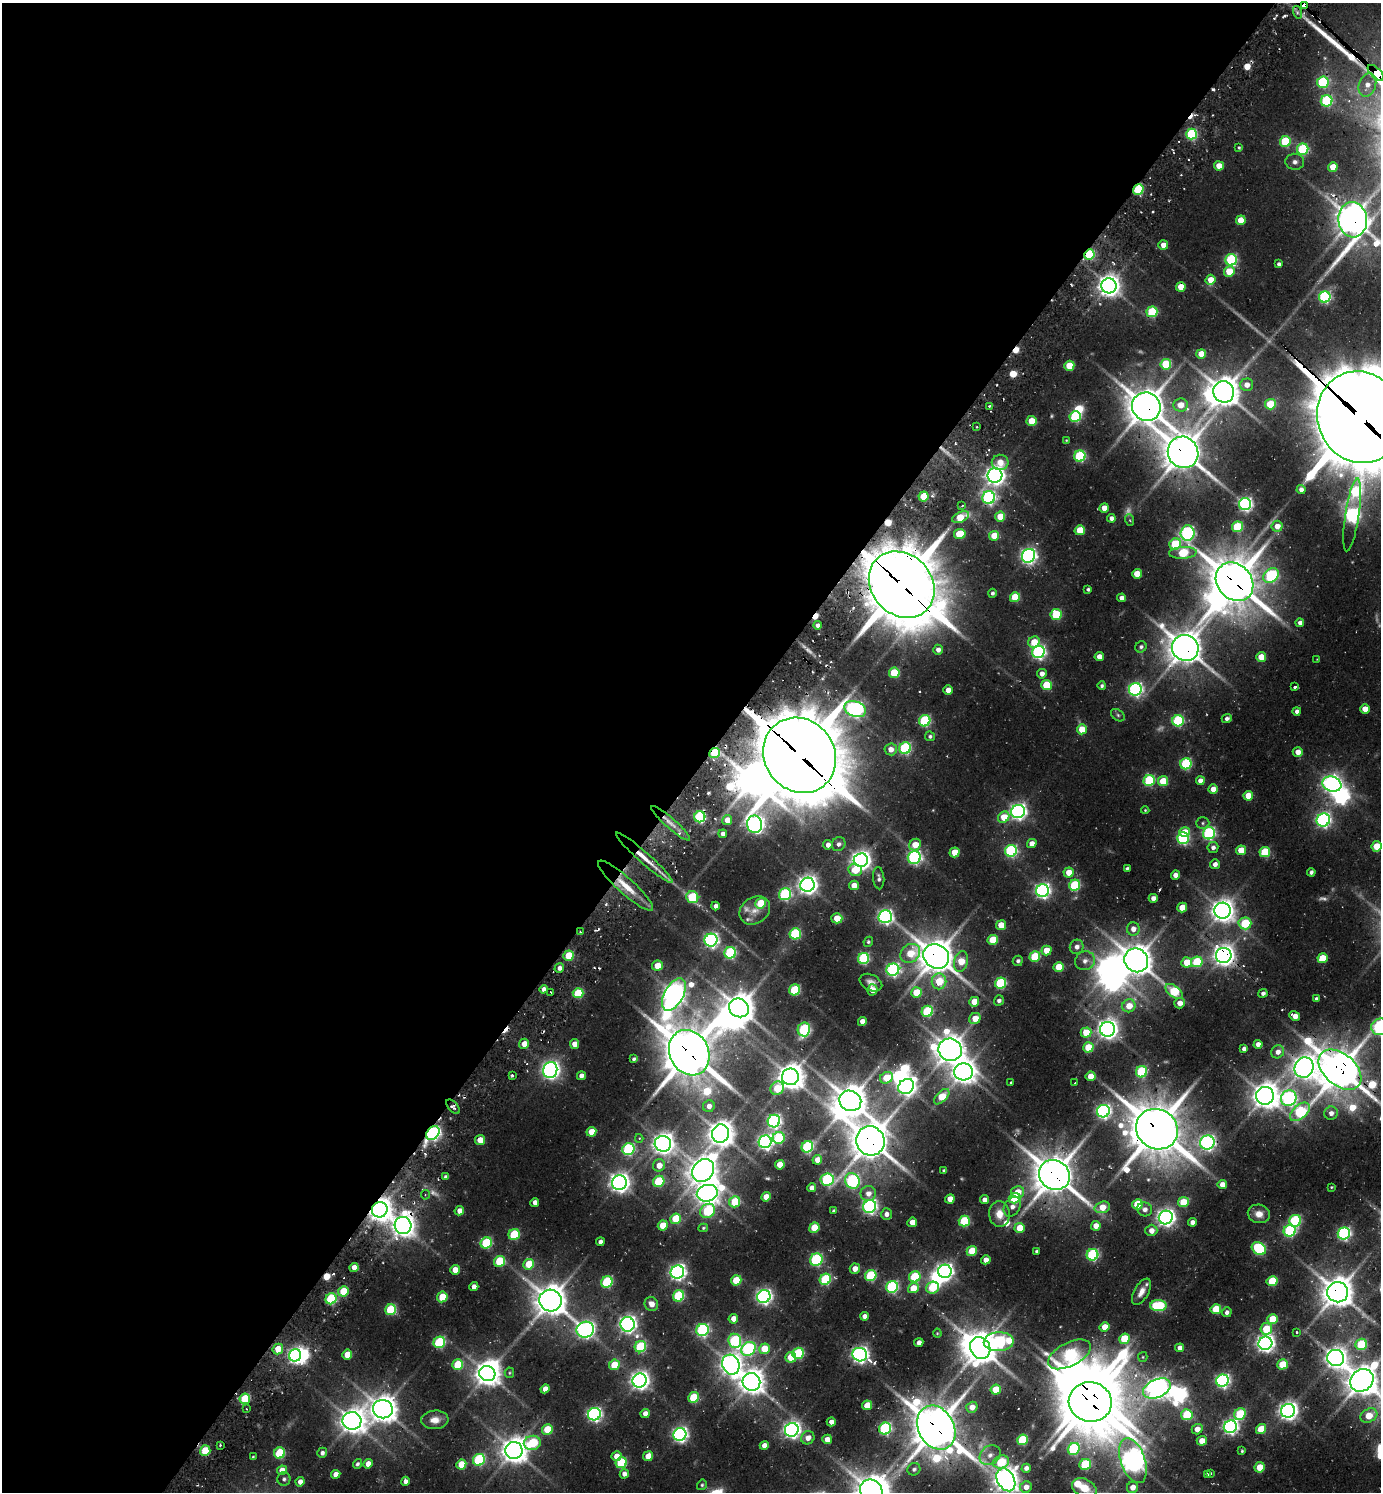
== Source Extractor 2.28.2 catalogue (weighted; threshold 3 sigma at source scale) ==
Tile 5 of 4 x 4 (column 1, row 2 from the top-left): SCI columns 298-1676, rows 3011-4500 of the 5998 x 5989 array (HDU 1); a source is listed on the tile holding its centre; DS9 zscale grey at full resolution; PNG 1383 x 1494 px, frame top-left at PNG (2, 3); each listed source drawn as its Kron ellipse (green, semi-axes under 4 px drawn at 4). Shown black and unused: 52% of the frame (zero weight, under 2 of 3 exposures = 3% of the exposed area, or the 3 px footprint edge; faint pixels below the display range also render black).
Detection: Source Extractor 2.28.2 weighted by HDU 2 'WHT'; one run over the whole footprint, this tile lists its part. Background 0.102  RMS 0.0087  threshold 0.039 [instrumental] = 3 sigma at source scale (4.5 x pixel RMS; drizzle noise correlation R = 1.50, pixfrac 1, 0.05/0.05 arcsec/px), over >= 5 px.
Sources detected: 521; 16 too faint to see at this stretch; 19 inside a brighter object's white glare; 20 cosmic-ray / hot-pixel residue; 1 long thin detection or spike segment (spike, bleed or trail) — neither listed nor drawn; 5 inside a brighter listed object's ellipse — not listed separately; the other 460 listed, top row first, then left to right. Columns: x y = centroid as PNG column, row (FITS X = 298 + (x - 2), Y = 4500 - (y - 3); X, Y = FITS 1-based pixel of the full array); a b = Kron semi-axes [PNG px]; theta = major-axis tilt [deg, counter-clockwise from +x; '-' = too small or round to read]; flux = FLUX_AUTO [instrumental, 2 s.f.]
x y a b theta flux
1305 6 4 3 - 450
1297 12 6 4 -73 2.1
1376 73 10 5 -44 2100
1323 82 6 5 - 90
1367 85 12 8 71 9.7
1327 101 6 5 - 100
1191 134 5 5 - 100
1285 141 5 5 - 55
1239 148 3 3 - 1.2
1303 149 6 5 - 87
1295 162 9 8 - 4.3
1219 166 5 4 - 14
1333 167 5 4 - 17
1138 190 6 5 - 59
1241 220 5 5 - 20
1353 220 17 14 -84 1500
1163 245 5 5 - 9.4
1089 254 5 5 - 67
1231 260 6 5 - 110
1279 264 4 4 - 2.8
1229 271 5 5 - 28
1211 280 5 5 - 14
1109 286 7 7 - 760
1181 287 5 4 - 19
1325 297 6 5 - 140
1152 312 5 5 - 69
1201 354 5 5 - 17
1166 364 5 5 - 57
1069 366 5 5 - 29
1247 385 6 6 - 8.6
1224 392 11 10 - 1500
1270 404 5 5 - 41
1180 405 7 6 - 15
989 406 3 3 - 1.6
1146 407 14 14 - 2200
1075 416 5 5 - 84
1360 417 46 42 -70 13000
1032 421 5 5 - 24
976 427 3 3 - 0.83
1066 440 4 3 - 0.71
1183 452 16 15 - 2200
1080 456 6 5 - 100
1000 462 8 7 - 13
995 475 7 7 - 560
1301 489 4 4 - 3.5
924 496 5 5 - 25
989 498 6 6 - 200
1245 504 6 6 - 220
962 506 3 2 - 1
1104 508 5 4 - 9.7
1352 515 37 7 81 340
960 517 9 5 24 23
1000 517 5 5 - 21
1111 518 4 4 - 3.9
1130 520 6 3 -71 1.1
1277 526 5 5 - 9.9
1237 527 5 5 - 56
1080 530 5 5 - 30
1187 533 7 7 - 190
960 534 6 5 - 33
994 536 5 5 - 19
1175 544 6 5 - 53
1183 553 14 6 4 59
1028 556 7 6 - 330
1137 574 5 4 - 19
1271 576 8 6 35 120
1235 582 21 17 -49 3100
902 585 36 30 -46 6300
1088 589 4 3 - 2.1
992 593 4 4 - 2.1
1015 597 5 5 - 38
1121 598 4 4 - 5
1056 614 5 5 - 58
1300 623 4 4 - 4
817 625 4 4 - 3.4
1034 642 6 5 - 21
1141 647 6 5 - 2.6
1185 648 13 12 - 1900
938 650 5 5 - 4.8
1038 652 6 6 - 230
1099 657 4 4 - 8.8
1261 657 5 4 - 17
1317 659 3 3 - 0.53
894 673 5 5 - 47
1042 674 5 4 - 6
1046 685 5 5 - 40
1102 686 4 4 - 2
1295 687 3 3 - 8.1
1135 689 6 6 - 230
948 690 5 4 - 9.4
855 709 11 7 -21 280
1365 709 5 4 - 12
1297 711 4 4 - 3.9
1118 715 8 5 -37 2
1227 718 5 4 - 3.2
925 721 6 5 - 100
1178 721 6 5 - 100
1082 729 5 5 - 20
930 736 5 5 - 2.1
905 748 6 5 - 120
891 749 6 6 - 7.8
1298 752 5 5 - 7.8
715 753 5 5 - 34
800 755 39 35 -53 8800
1186 764 6 5 - 90
1149 780 5 5 - 83
1163 781 5 5 - 28
1200 781 4 4 - 8
1332 784 10 7 -18 460
1213 789 5 4 - 9.7
1248 796 5 5 - 21
1145 810 4 4 - 0.97
1018 812 7 6 - 360
700 817 5 5 - 120
1004 817 6 5 - 19
727 820 5 4 - 10
1323 820 7 6 - 250
670 823 25 5 -41 9.3
1203 823 6 5 - 1.9
754 824 9 7 -80 410
1185 832 5 5 - 16
1209 833 6 6 - 150
723 834 4 4 - 4
1183 838 6 5 - 140
1032 843 5 4 - 7.1
839 844 7 6 - 3.5
828 845 5 4 - 5.5
915 845 6 5 - 15
1376 846 5 5 - 24
1213 847 5 5 - 3.6
1241 850 5 5 - 21
1011 851 6 5 - 150
954 852 5 5 - 22
1265 852 5 5 - 50
644 858 37 5 -41 20
914 858 6 6 - 200
861 860 7 7 - 550
1215 864 5 4 - 4.7
1127 868 4 3 - 1.6
855 870 7 6 - 20
1069 872 5 5 - 15
1311 872 4 3 - 2.2
1175 875 5 4 - 6.1
879 878 11 5 -86 3.3
807 885 7 7 - 580
854 885 5 4 - 11
1075 885 5 5 - 75
625 886 36 8 -42 23
1042 891 6 6 - 290
785 894 6 6 - 120
692 897 6 5 - 66
1153 898 4 4 - 4.8
761 903 5 5 - 31
716 906 4 4 - 3.7
1182 907 5 4 - 13
755 910 16 13 34 10
1222 911 8 8 - 860
885 917 6 6 - 290
837 918 5 5 - 18
1245 923 6 6 - 50
1001 925 5 4 - 18
1133 929 6 6 - 7.1
580 932 2 2 - 0.8
795 934 6 5 - 83
711 940 6 6 - 280
993 940 5 5 - 35
868 942 5 4 - 1.7
1077 947 7 7 - 5.2
1046 951 5 5 - 19
730 953 6 5 - 100
910 953 10 8 38 26
1224 955 8 7 - 730
569 956 5 5 - 28
936 956 13 12 - 1900
1035 957 5 5 - 52
863 958 6 5 - 100
1322 958 5 5 - 24
1136 960 12 11 - 1600
961 961 11 6 77 21
1018 961 5 5 - 2.7
1085 961 10 9 - 5.9
1187 962 5 5 - 22
1197 962 6 5 - 54
657 966 5 5 - 17
1059 967 5 5 - 28
559 968 5 4 - 4.3
893 970 6 6 - 210
939 981 8 7 - 31
871 983 12 8 -27 5.7
1001 983 6 5 - 89
544 989 4 4 - 4.5
795 990 6 5 - 60
872 990 5 5 - 9.9
1174 991 10 5 -37 56
551 992 3 2 - 2
916 992 5 5 - 26
578 993 5 5 - 48
1263 993 5 4 - 3
674 995 18 9 61 880
1316 999 4 3 - 2.1
999 1001 5 4 - 3.2
974 1002 5 5 - 17
1180 1003 5 5 - 8.6
1129 1006 7 6 - 15
739 1008 10 9 - 1500
927 1011 6 5 - 77
1295 1016 6 4 -29 9.6
975 1018 6 5 - 14
862 1021 4 4 - 7.9
1380 1027 9 8 - 230
804 1029 7 6 - 88
1108 1029 7 7 - 630
1086 1033 5 5 - 26
524 1044 5 5 - 9.8
574 1044 5 4 - 8.2
1258 1044 4 4 - 5.4
1088 1047 5 5 - 28
1244 1049 4 4 - 3.6
950 1050 12 11 - 1400
1278 1052 7 6 - 6.1
689 1053 23 19 -63 3500
634 1059 4 3 - 1.9
1304 1067 10 9 - 900
550 1070 8 7 - 460
1340 1070 25 15 -41 2700
963 1072 9 8 - 1000
1141 1072 6 5 - 79
512 1075 3 3 - 1.3
581 1076 4 4 - 5.4
1091 1076 5 4 - 16
790 1077 8 8 - 1200
886 1078 7 5 28 27
1011 1082 3 3 - 1.4
1075 1083 3 2 - 0.63
906 1086 8 7 - 480
777 1088 7 6 - 25
1265 1096 9 9 - 1200
942 1097 9 5 46 29
1289 1098 8 7 - 250
850 1101 11 10 - 1800
709 1106 6 5 - 5
453 1107 8 4 -48 2.9
1103 1111 6 6 - 250
1300 1112 12 7 40 87
1331 1113 7 6 - 6.2
774 1121 6 6 - 230
1157 1129 21 19 -33 4100
591 1132 5 5 - 18
433 1133 8 5 48 240
720 1134 9 8 - 1100
639 1138 4 4 - 1.4
779 1138 6 5 - 67
480 1140 5 5 - 15
870 1141 15 14 - 2200
765 1142 6 6 - 290
1207 1143 7 7 - 270
663 1144 8 8 - 760
807 1147 6 5 - 97
628 1149 6 6 - 130
817 1160 5 4 - 11
659 1165 6 6 - 12
780 1165 5 4 - 16
703 1171 12 10 49 1200
944 1171 4 3 - 1.8
1054 1175 16 14 -35 2500
445 1177 4 3 - 1.8
827 1179 7 6 - 130
659 1181 6 5 - 60
852 1181 8 7 - 170
619 1183 7 7 - 600
1222 1184 4 4 - 8.9
1331 1187 3 2 - 0.81
811 1188 4 4 - 4.9
1017 1192 6 5 - 12
707 1193 10 8 14 820
868 1194 7 7 - 7.7
425 1195 5 3 - 1.1
766 1197 5 4 - 14
1014 1198 6 5 - 55
950 1199 5 4 - 12
985 1200 4 4 - 6.7
535 1202 4 4 - 5.5
735 1202 5 5 - 38
1183 1202 5 5 - 30
1137 1204 5 5 - 38
870 1206 6 6 - 260
1012 1207 10 7 58 5.7
1102 1207 8 5 16 17
1145 1209 7 7 - 4.9
380 1210 8 7 - 980
459 1211 5 4 - 7.1
708 1211 8 6 37 76
834 1211 4 3 - 1.9
886 1214 6 5 - 5.9
999 1214 12 10 -85 12
1259 1214 11 9 -13 9.7
1166 1217 7 6 - 480
676 1219 5 5 - 39
964 1221 5 5 - 65
1295 1221 6 6 - 96
912 1222 5 4 - 13
1192 1222 4 4 - 4.3
403 1225 8 8 - 900
663 1225 5 5 - 21
1096 1226 5 4 - 10
703 1228 5 4 - 1.2
814 1228 5 5 - 29
1020 1228 5 5 - 22
1151 1230 6 5 - 6.6
1290 1231 6 5 - 130
1344 1233 6 6 - 200
514 1234 6 5 - 57
600 1242 4 4 - 3.9
486 1243 6 5 - 74
1259 1248 8 6 -33 100
972 1251 5 5 - 30
1036 1251 3 3 - 1.3
1092 1255 6 5 - 120
816 1260 6 6 - 120
986 1260 4 4 - 8.4
499 1261 6 5 - 51
529 1264 5 5 - 30
354 1267 4 4 - 7.4
855 1269 5 5 - 9.2
455 1270 5 4 - 11
945 1271 7 6 - 340
677 1272 7 6 - 360
871 1276 6 5 - 73
915 1277 6 5 - 59
825 1279 6 5 - 81
736 1280 5 5 - 33
1272 1281 5 5 - 46
607 1282 6 5 - 88
474 1287 4 4 - 5.9
892 1287 6 5 - 130
913 1288 5 5 - 18
932 1288 6 6 - 41
343 1291 5 5 - 33
1141 1292 14 7 61 7.8
1338 1292 10 10 - 1700
679 1296 6 5 - 80
764 1296 7 6 - 330
442 1297 5 5 - 26
331 1299 5 5 - 83
550 1300 11 11 - 1700
651 1304 7 6 - 6.6
1158 1306 8 5 -2 78
1216 1309 5 5 - 35
391 1310 5 5 - 62
1227 1312 5 4 - 3
864 1316 4 4 - 5.4
733 1319 5 4 - 8.4
1273 1319 5 5 - 30
627 1324 7 7 - 440
1105 1327 5 4 - 14
1266 1329 6 6 - 32
585 1330 9 8 - 410
703 1330 6 6 - 160
1297 1332 3 3 - 1.6
937 1333 4 4 - 0.94
1124 1339 5 5 - 37
735 1341 7 6 - 99
439 1342 6 5 - 83
999 1342 15 9 3 160
919 1343 5 4 - 4.8
1265 1343 7 6 - 450
1361 1344 6 5 - 57
640 1347 6 5 - 78
980 1348 11 9 -59 1800
1180 1348 4 4 - 6.2
278 1349 5 5 - 20
748 1349 8 6 41 140
764 1349 5 5 - 25
798 1353 6 5 - 77
1069 1354 23 11 27 150
295 1355 6 5 - 280
347 1355 5 5 - 18
860 1355 7 6 - 390
791 1357 5 5 - 23
1143 1357 5 4 - 1.1
1336 1358 8 8 - 700
1282 1364 5 5 - 30
458 1365 5 5 - 41
614 1365 5 5 - 28
731 1365 10 8 -66 750
509 1373 5 4 - 1.1
487 1374 8 7 - 1100
640 1380 7 7 - 520
1362 1380 12 10 43 1700
1222 1381 6 6 - 230
751 1382 9 8 - 1100
1157 1388 14 9 25 770
545 1389 4 4 - 7.7
996 1390 5 5 - 24
693 1397 5 5 - 42
245 1399 5 5 - 44
1090 1402 21 19 -10 4000
867 1405 5 4 - 17
972 1407 5 5 - 9.5
247 1409 4 3 - 0.62
383 1409 10 9 - 1300
1288 1411 7 6 - 520
645 1413 5 4 - 6.3
594 1414 6 6 - 260
1240 1414 6 5 - 56
1187 1415 6 5 - 55
1369 1415 9 6 30 19
435 1420 13 9 4 9
352 1421 9 9 - 1100
831 1422 4 4 - 6.6
1230 1427 6 6 - 290
936 1428 23 18 -61 3100
547 1429 5 5 - 30
885 1429 6 5 - 140
1197 1429 5 5 - 8.7
1261 1429 5 5 - 29
792 1430 7 6 - 430
680 1434 6 6 - 310
808 1438 7 6 - 7.9
827 1439 5 4 - 10
1022 1440 5 5 - 56
1202 1441 5 5 - 12
532 1443 8 7 - 61
220 1445 3 3 - 1.1
764 1445 4 4 - 7
1074 1449 6 5 - 100
514 1450 8 8 - 1200
205 1451 5 5 - 34
1242 1451 4 3 - 1.1
279 1453 6 5 - 60
322 1453 5 5 - 3.3
990 1455 11 9 36 6.2
616 1456 5 5 - 9.6
648 1456 5 4 - 14
253 1457 3 3 - 1.1
479 1460 6 5 - 93
1133 1461 23 12 -70 920
1001 1462 8 6 17 52
621 1463 5 5 - 64
357 1464 5 4 - 1.9
368 1464 5 4 - 7.9
461 1464 5 5 - 23
1085 1464 6 5 - 67
1260 1467 5 5 - 17
1026 1468 5 4 - 4.2
914 1469 6 6 - 2.7
282 1470 5 4 - 12
1211 1473 3 2 - 1.1
336 1474 5 4 - 6.7
624 1474 4 4 - 4.9
1207 1474 3 3 - 2.5
284 1479 6 6 - 2.5
1006 1480 12 8 -61 1100
405 1481 4 4 - 4.2
300 1482 4 4 - 5.5
702 1485 5 5 - 1.5
1026 1487 6 5 - 7.7
1133 1487 6 5 - 8.2
1084 1488 13 9 -25 17
871 1491 12 10 -50 1700
Overlapping masked pixels (flux is a lower limit): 30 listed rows (the first 20) at x y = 1305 6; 1376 73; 1138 190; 1353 220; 1089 254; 1146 407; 1360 417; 1183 452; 1235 582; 902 585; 1185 648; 715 753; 800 755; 700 817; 644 858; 625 886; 580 932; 1224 955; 936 956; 689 1053
Isophote crosses this tile's border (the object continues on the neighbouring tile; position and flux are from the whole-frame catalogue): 9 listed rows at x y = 1305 6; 1376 73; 1353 220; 1360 417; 1380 1027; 1340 1070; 1362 1380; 1006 1480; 871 1491